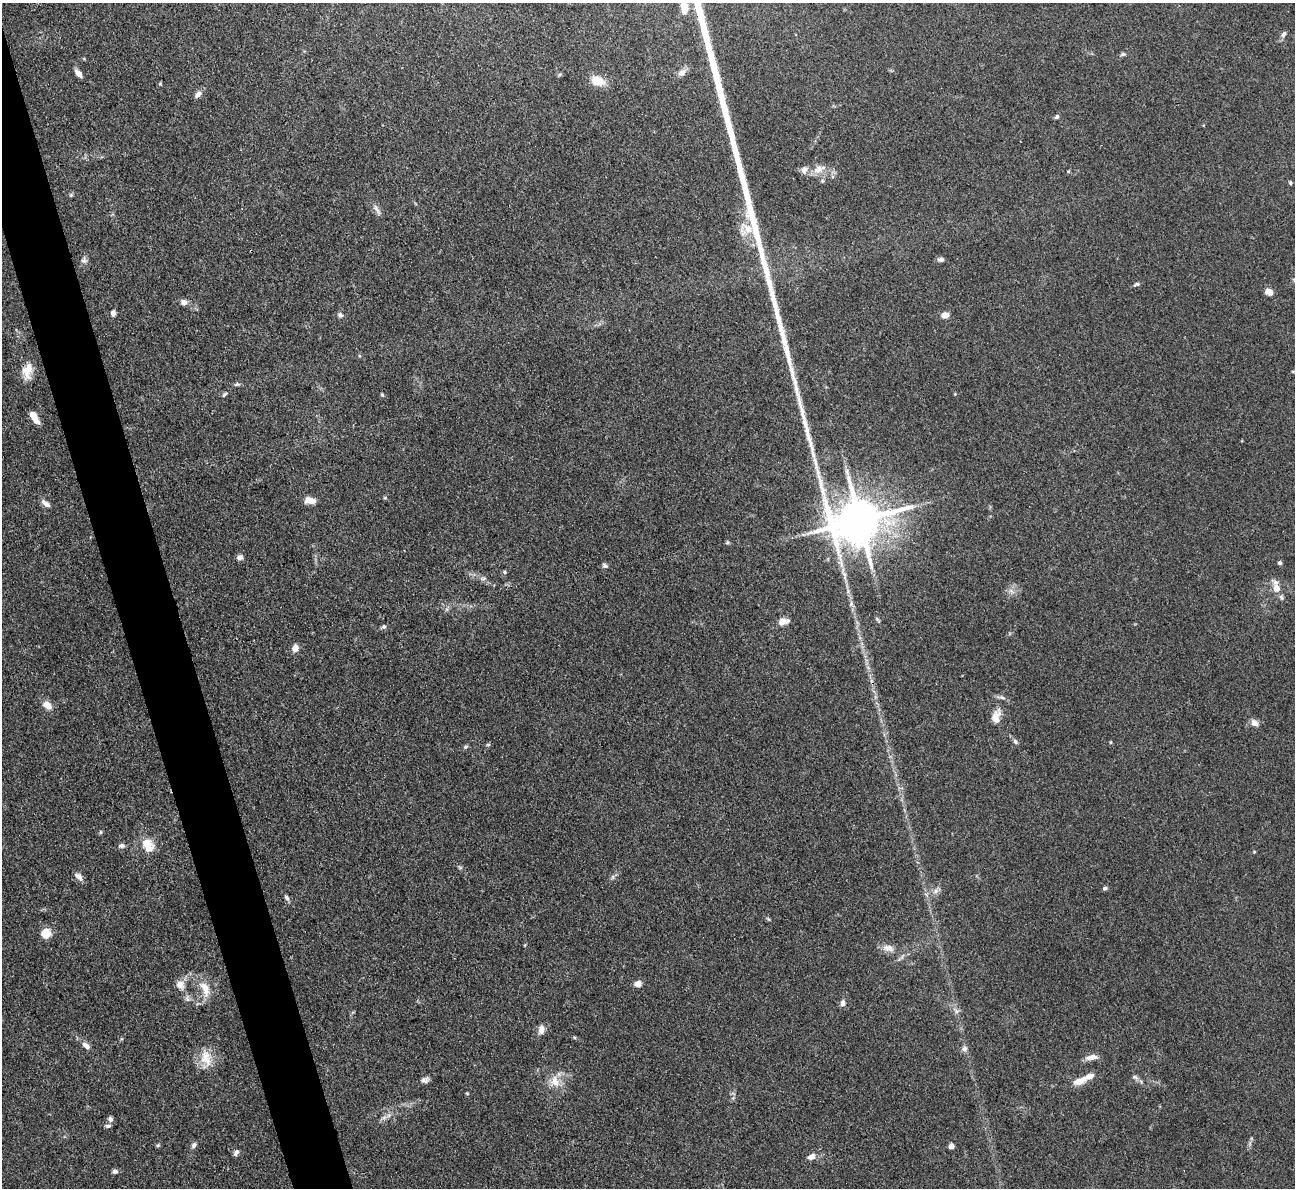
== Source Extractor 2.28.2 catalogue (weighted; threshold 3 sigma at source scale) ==
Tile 11 of 4 x 4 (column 3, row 3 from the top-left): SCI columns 2585-3877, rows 1451-2636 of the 5170 x 5151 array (HDU 1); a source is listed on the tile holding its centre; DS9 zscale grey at full resolution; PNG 1297 x 1190 px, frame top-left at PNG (2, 3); no overlay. Shown black and unused: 4% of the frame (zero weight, under 3 of 4 exposures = <1% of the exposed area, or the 3 px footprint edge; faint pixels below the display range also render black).
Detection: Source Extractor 2.28.2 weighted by HDU 2 'WHT'; one run over the whole footprint, this tile lists its part. Background 0.105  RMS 0.006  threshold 0.0269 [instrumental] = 3 sigma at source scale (4.5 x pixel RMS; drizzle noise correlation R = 1.50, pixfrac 1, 0.05/0.05 arcsec/px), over >= 5 px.
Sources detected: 93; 2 inside a brighter listed object's ellipse — not listed separately; the other 91 listed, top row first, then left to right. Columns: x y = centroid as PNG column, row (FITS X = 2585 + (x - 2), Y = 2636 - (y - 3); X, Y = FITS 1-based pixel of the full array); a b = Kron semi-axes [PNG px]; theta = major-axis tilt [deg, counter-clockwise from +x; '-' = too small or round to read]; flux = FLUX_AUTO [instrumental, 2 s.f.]
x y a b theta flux
684 8 12 7 -83 7.8
1284 34 8 6 54 1.9
1123 54 7 5 35 1.1
78 73 10 6 -49 3.4
682 73 10 8 39 3.8
598 81 14 9 -20 11
160 84 5 4 - 0.7
198 94 11 6 48 2.9
1057 117 6 4 51 1.2
818 169 15 10 29 6.1
804 170 10 8 -88 3.1
1069 171 5 3 - 0.61
822 181 6 5 - 0.93
1290 183 6 4 -70 0.8
71 195 6 5 - 0.92
377 209 17 5 -56 2.7
941 259 8 6 9 1.7
84 260 9 8 - 2.3
1294 280 7 5 -58 1.1
1137 284 8 4 14 1.2
1269 292 9 7 -19 4.4
184 302 9 7 -16 2.8
113 313 7 5 79 2.4
340 315 7 6 - 1.8
945 315 8 6 5 4.4
27 371 22 12 79 8.8
237 384 8 5 9 1.2
224 394 8 4 45 1
382 394 5 4 - 0.71
34 417 12 5 -60 8.3
385 498 6 4 1 0.65
310 500 12 7 -7 5.8
45 503 13 6 -38 3
841 503 16 5 -69 4.2
727 543 6 4 19 0.8
240 557 8 6 10 2.2
1280 563 5 4 - 1.1
605 566 7 5 -30 1.4
504 572 5 3 - 0.77
844 575 18 6 -75 4.4
483 578 8 4 9 1.2
1276 588 15 8 -68 7.4
1011 591 8 4 -37 1.8
877 619 9 4 -50 0.91
783 622 13 7 15 4.9
383 627 7 5 35 1.3
295 648 7 6 - 4.5
1001 697 14 4 -10 1.8
47 705 13 9 -39 5.2
995 716 20 9 50 5.4
1255 723 9 7 -33 3.6
1015 742 7 5 -50 1.5
1110 742 5 3 - 0.59
488 745 6 4 1 0.75
465 747 7 5 15 1.1
100 832 6 4 89 0.75
147 845 17 11 -62 11
121 846 8 6 6 1.9
460 867 6 4 -1 0.82
79 877 12 7 -48 3
613 877 7 4 89 1.1
1105 888 6 5 - 1.2
936 891 9 6 43 2.5
287 898 9 6 -51 1.6
768 919 7 3 -52 0.72
46 933 5 5 - 32
888 948 17 9 -15 4.9
638 984 8 6 12 3.7
180 985 12 10 -45 4.6
205 989 23 11 -69 9.6
187 998 11 7 -85 2.2
843 1003 9 7 84 2.2
956 1011 11 6 -39 2.4
541 1029 13 9 83 3.6
86 1046 11 6 -38 3.5
964 1049 8 7 - 2.1
1092 1057 15 6 8 4.3
206 1058 24 15 -78 11
1135 1077 9 5 -20 1.6
425 1080 11 7 19 2.3
1079 1081 15 7 22 7.1
555 1082 18 12 -75 8.3
384 1118 7 6 - 1.9
110 1119 7 6 - 1.8
108 1126 7 5 7 1.3
158 1145 5 4 - 0.82
194 1145 7 6 - 2
951 1146 4 4 - 6.3
236 1153 8 5 53 1.7
811 1157 9 6 24 3.7
115 1171 6 5 - 1.7
Isophote crosses this tile's border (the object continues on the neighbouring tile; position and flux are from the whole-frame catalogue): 1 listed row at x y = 1294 280